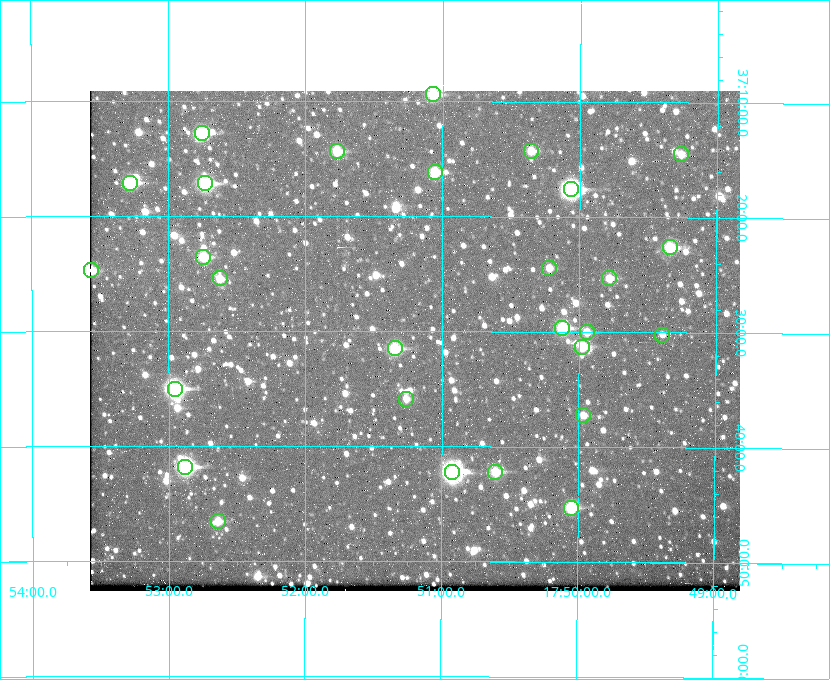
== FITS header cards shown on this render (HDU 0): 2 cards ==
NAXIS1  =                  650 / Width of table row in bytes
NAXIS2  =                  500 / Number of rows in table

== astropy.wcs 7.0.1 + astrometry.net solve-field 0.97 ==
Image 650 x 500 px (HDU 0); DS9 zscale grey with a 90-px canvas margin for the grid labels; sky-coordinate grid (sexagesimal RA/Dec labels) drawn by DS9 from the SOLVED WCS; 28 Tycho-2 reference stars matched to detected sources circled (green)
Header WCS: none
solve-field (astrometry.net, Tycho-2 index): SOLVED blind (the file carries no WCS)
Solved WCS: RA---TAN-SIP/DEC--TAN-SIP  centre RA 17:51:12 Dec +37:31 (267.80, +37.51 deg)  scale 5.22 arcsec/px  FOV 56.5' x 43.5'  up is +180 deg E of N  parity flipped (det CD > 0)
(file carries no celestial WCS; the grid is the blind solution)
Tycho-2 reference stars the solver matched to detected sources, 28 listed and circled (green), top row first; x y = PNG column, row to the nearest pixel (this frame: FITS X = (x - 90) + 1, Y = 500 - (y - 91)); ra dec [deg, ICRS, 3 dp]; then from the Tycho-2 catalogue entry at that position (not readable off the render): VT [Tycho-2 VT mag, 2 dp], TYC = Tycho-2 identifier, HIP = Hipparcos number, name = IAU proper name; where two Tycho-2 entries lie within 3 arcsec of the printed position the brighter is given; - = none
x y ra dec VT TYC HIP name
433 94 267.768 +37.157 9.98 2620-745-1 - -
202 133 268.189 +37.213 9.71 2620-542-1 - -
337 151 267.943 +37.240 10.39 2620-505-1 - -
531 151 267.589 +37.238 11.09 2619-212-1 - -
681 154 267.316 +37.242 12.03 2619-611-1 - -
435 172 267.764 +37.270 10.17 2620-784-1 - -
130 183 268.319 +37.285 9.88 2620-536-1 - -
205 183 268.183 +37.286 8.98 2620-786-1 87506 -
571 189 267.517 +37.293 8.96 2619-379-1 - -
670 247 267.335 +37.377 10.60 2619-634-1 - -
203 257 268.186 +37.393 10.44 2620-175-1 - -
549 268 267.555 +37.408 11.50 2619-358-1 - -
91 270 268.392 +37.412 10.60 2620-800-1 - -
220 278 268.156 +37.424 11.25 2620-712-1 - -
609 278 267.445 +37.422 11.17 2619-451-1 - -
562 328 267.531 +37.495 10.07 2619-274-1 - -
587 332 267.485 +37.500 11.33 2619-40-1 - -
662 335 267.347 +37.503 12.15 3088-638-1 - -
582 347 267.494 +37.522 10.35 3088-270-1 - -
395 348 267.836 +37.525 9.96 3089-889-1 - -
175 389 268.239 +37.584 8.64 3089-755-1 - -
406 399 267.815 +37.598 11.54 3089-1081-1 - -
583 415 267.491 +37.621 11.40 3088-1284-1 - -
185 467 268.219 +37.697 8.93 3089-671-1 - -
452 472 267.730 +37.705 8.13 3089-1203-1 87349 -
495 472 267.652 +37.703 11.04 3089-693-1 - -
571 508 267.512 +37.755 10.10 3089-2332-1 - -
218 521 268.159 +37.775 11.22 3089-2245-1 - -